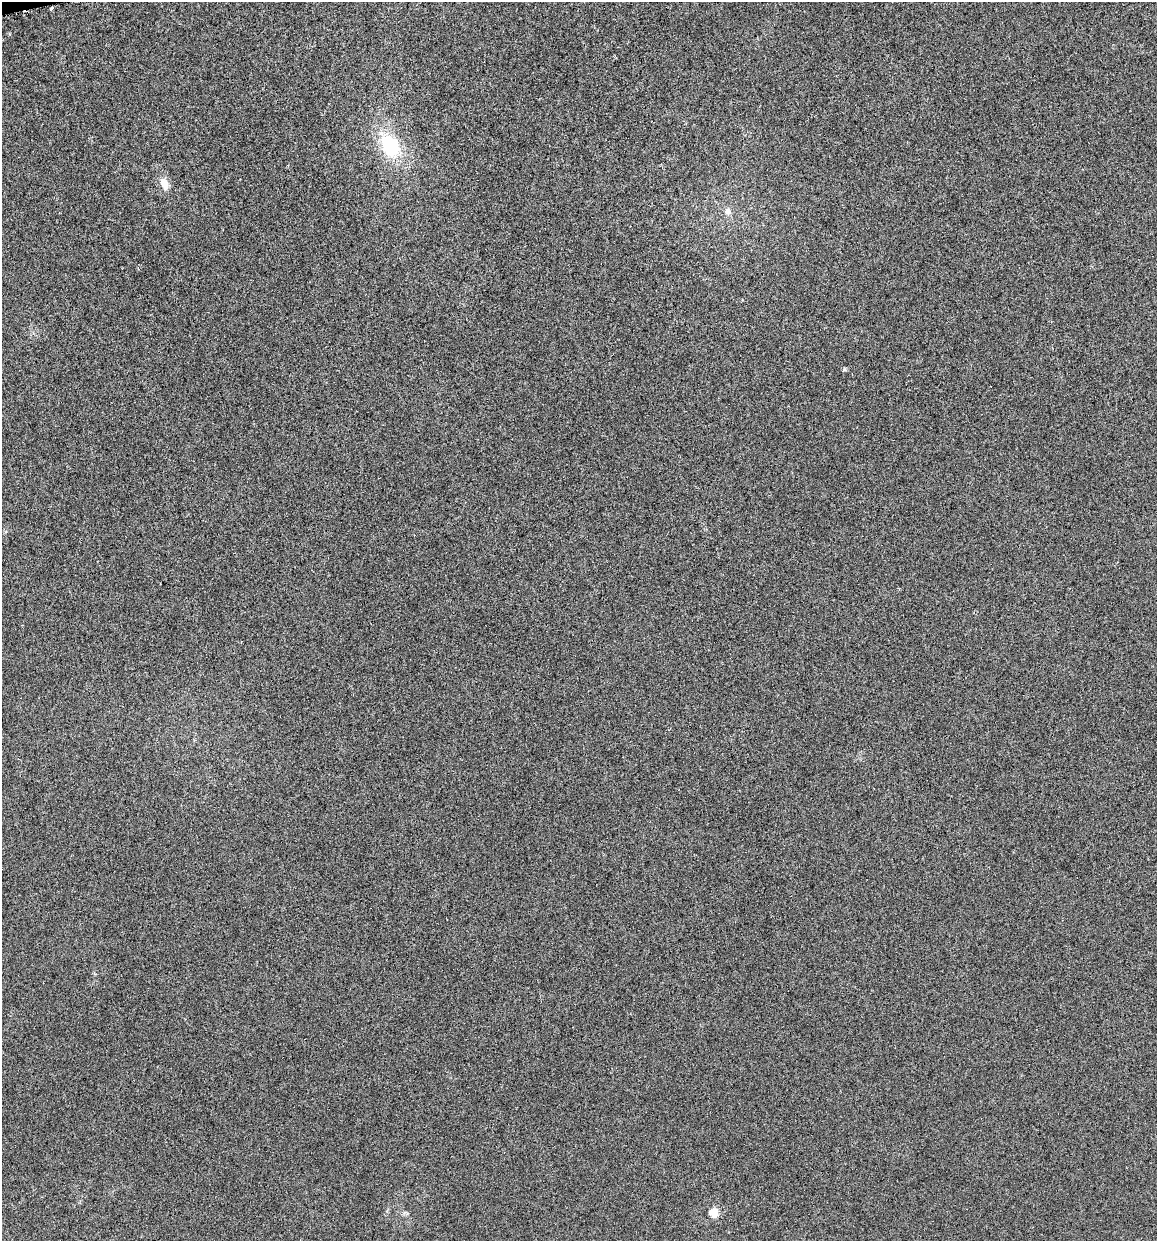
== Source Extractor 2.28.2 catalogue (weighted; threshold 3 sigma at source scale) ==
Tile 11 of 4 x 4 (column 3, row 3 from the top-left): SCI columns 2400-3554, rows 1245-2483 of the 4745 x 4962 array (HDU 1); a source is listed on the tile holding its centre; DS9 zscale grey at full resolution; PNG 1159 x 1243 px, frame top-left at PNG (2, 2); no overlay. Shown black and unused: <1% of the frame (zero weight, under 4 of 8 exposures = <1% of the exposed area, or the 3 px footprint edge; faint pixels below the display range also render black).
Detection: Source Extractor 2.28.2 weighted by HDU 2 'WHT'; one run over the whole footprint, this tile lists its part. Background -6.77e-04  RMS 0.0021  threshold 0.00878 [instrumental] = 3 sigma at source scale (4.09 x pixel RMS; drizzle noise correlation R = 1.36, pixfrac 0.8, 0.0396/0.0396 arcsec/px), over >= 5 px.
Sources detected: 6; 1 inside a brighter listed object's ellipse — not listed separately; the other 5 listed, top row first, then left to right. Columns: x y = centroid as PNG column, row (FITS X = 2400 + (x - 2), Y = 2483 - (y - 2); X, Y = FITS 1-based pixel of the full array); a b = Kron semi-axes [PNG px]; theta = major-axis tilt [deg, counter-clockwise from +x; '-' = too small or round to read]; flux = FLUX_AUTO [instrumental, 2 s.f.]
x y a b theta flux
51 9 3 3 - 0.36
390 146 28 20 -59 10
164 183 15 10 -63 1.8
728 211 8 8 - 0.96
711 1213 22 11 33 1.5